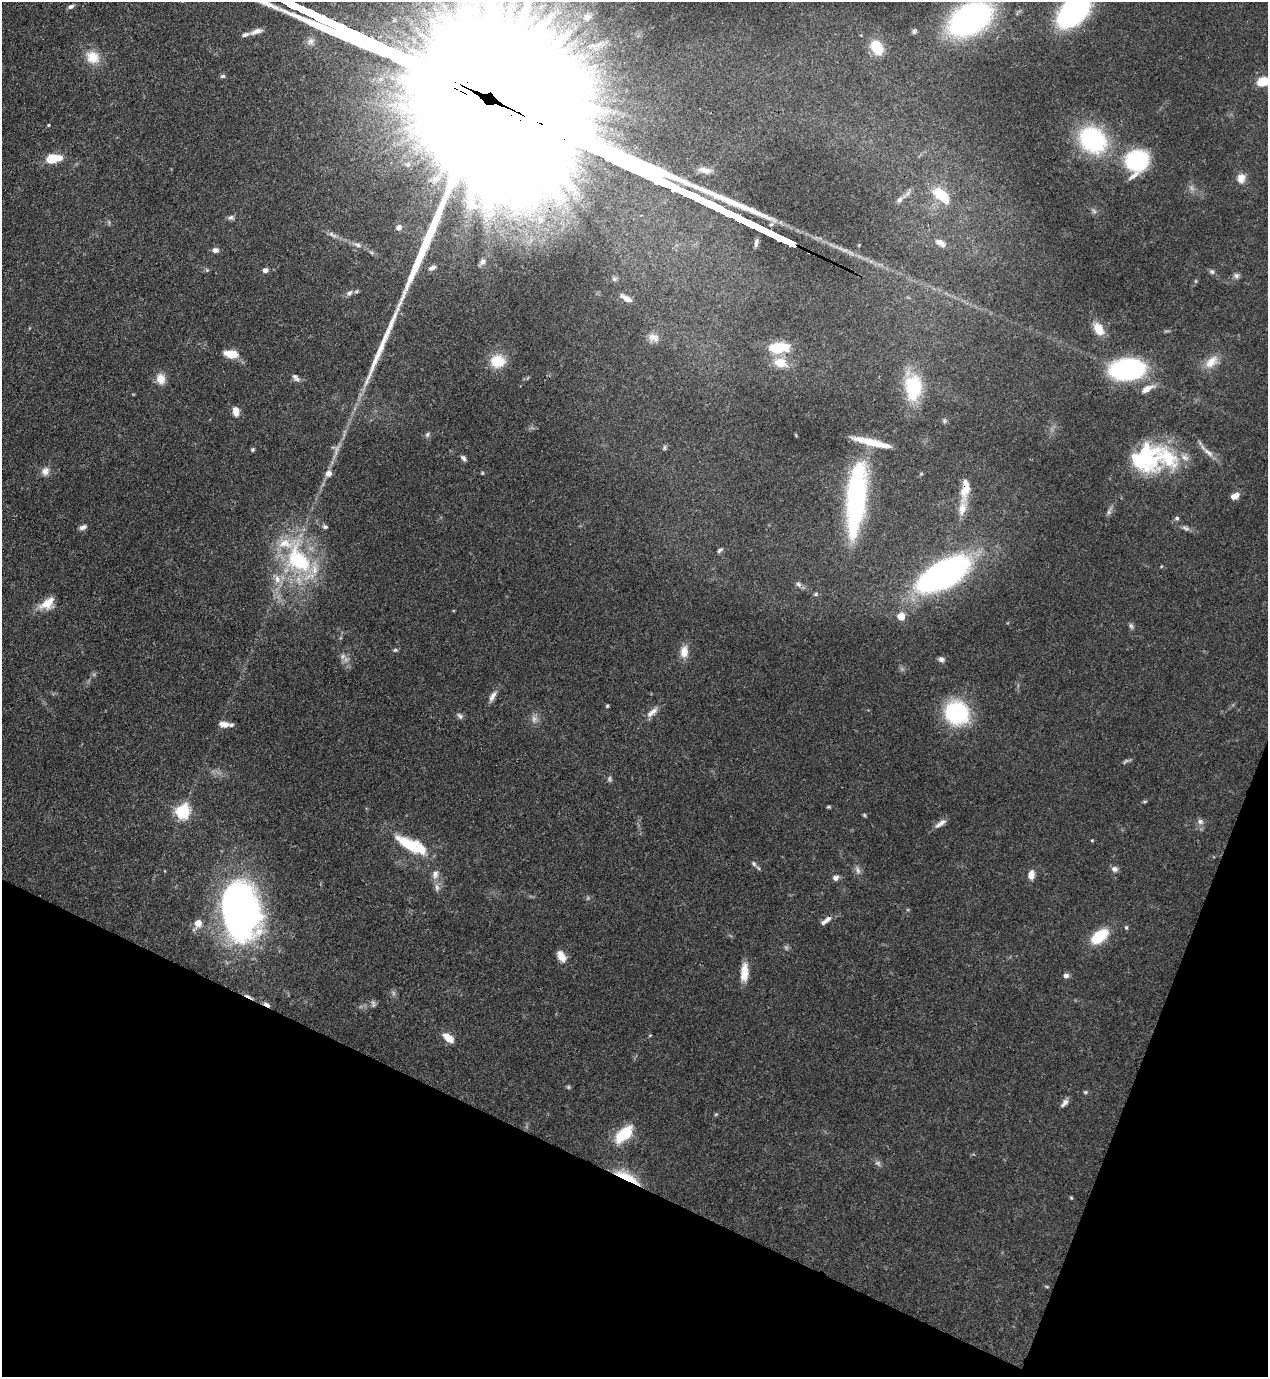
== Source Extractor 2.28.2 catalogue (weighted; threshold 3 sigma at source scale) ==
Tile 15 of 4 x 4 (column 3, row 4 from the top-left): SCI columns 2885-4150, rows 41-1415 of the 5638 x 5578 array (HDU 1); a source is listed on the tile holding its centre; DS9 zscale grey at full resolution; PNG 1270 x 1379 px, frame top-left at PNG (2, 2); no overlay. Shown black and unused: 19% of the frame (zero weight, under 3 of 4 exposures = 7% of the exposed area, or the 3 px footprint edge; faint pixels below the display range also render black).
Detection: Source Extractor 2.28.2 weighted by HDU 2 'WHT'; one run over the whole footprint, this tile lists its part. Background 0.0696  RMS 0.0036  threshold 0.0161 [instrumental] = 3 sigma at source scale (4.5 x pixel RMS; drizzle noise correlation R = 1.50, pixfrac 1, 0.05/0.05 arcsec/px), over >= 5 px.
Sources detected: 148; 10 too faint to see at this stretch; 5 inside a brighter object's white glare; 1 cosmic-ray / hot-pixel residue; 1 long thin detection or spike segment (spike, bleed or trail) — not listed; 11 inside a brighter listed object's ellipse — not listed separately; the other 120 listed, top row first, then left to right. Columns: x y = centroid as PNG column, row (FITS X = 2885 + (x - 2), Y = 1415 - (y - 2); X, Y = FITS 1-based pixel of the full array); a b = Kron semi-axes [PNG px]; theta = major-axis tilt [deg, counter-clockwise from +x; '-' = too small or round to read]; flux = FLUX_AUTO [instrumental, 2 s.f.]
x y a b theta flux
71 6 8 5 30 0.92
1073 12 28 17 44 80
587 17 11 9 24 2.2
549 18 12 5 72 1.7
970 19 31 20 30 130
256 31 18 6 18 2.3
914 31 8 6 70 0.83
597 45 12 6 19 1.9
877 47 18 13 -58 9.1
93 57 19 16 -39 6.6
223 76 7 5 3 0.68
1263 82 13 8 9 7.7
48 125 4 3 - 0.32
1093 140 28 22 -40 42
53 158 12 6 6 14
1137 161 21 19 64 32
408 165 5 3 - 0.32
1241 178 11 9 -86 2.9
435 179 11 7 16 1.4
941 194 17 8 -43 12
899 200 9 6 46 1.2
1094 211 8 4 -45 0.77
526 215 7 4 -71 1.2
231 218 8 7 - 1
540 220 13 9 -80 4.1
399 227 8 7 - 1.6
332 235 15 5 -29 1.6
940 243 14 7 -30 2.1
357 245 10 6 -18 1.4
215 250 8 6 0 1.4
483 262 8 6 39 1.4
432 268 11 6 24 1.2
207 270 5 5 - 0.45
265 270 6 5 - 1.4
1212 272 7 6 - 0.82
1236 276 8 7 - 1.1
614 279 6 5 - 0.64
349 293 10 6 41 1.4
626 298 13 5 -30 2.1
1098 329 17 10 -58 5.2
654 338 16 10 -24 2.7
779 347 19 9 3 15
231 354 11 7 -9 7.8
498 361 17 15 2 8.4
1211 362 22 12 45 4.8
780 363 16 12 -14 6.2
1127 369 25 15 5 66
295 376 9 7 -52 1.2
161 379 14 11 -77 3.5
913 387 33 21 89 19
1147 389 15 7 30 3.1
236 411 11 7 -79 2.7
944 421 6 5 - 0.62
427 434 7 5 87 0.75
664 448 7 4 84 0.57
253 450 4 4 - 0.58
1208 452 21 7 -37 2.8
464 458 8 4 -51 1.1
1148 460 40 21 -29 21
45 471 11 10 - 2.3
328 473 9 8 - 1.8
482 473 5 3 - 0.32
965 489 32 10 82 6.3
856 497 72 18 85 68
1233 497 7 6 - 1.9
1177 518 6 5 - 0.75
83 527 10 6 23 1.2
325 527 7 5 -19 0.74
1185 528 13 5 -20 1.3
720 550 8 4 39 0.66
298 560 52 34 -61 41
944 574 41 20 28 130
798 584 8 6 -34 1.1
816 594 6 4 28 0.58
47 603 20 11 34 5.5
901 617 5 5 - 7.7
1131 626 8 6 -74 0.81
395 650 6 5 - 0.57
684 652 15 10 85 3.9
342 656 8 7 - 1.4
941 659 7 6 - 1.2
492 696 17 6 62 2
607 706 4 4 - 0.45
652 712 19 7 41 2.6
957 713 23 20 -35 37
460 716 9 6 -45 1
224 724 12 7 -7 2.4
1145 801 6 4 19 0.44
828 807 7 3 0 0.45
182 811 6 6 - 70
1200 821 8 7 - 1.4
940 824 18 6 34 2
1092 840 4 4 - 0.32
408 845 36 13 -36 13
754 864 8 6 -58 0.91
1115 869 8 7 - 1.4
435 874 13 9 81 2.2
1031 875 10 7 84 2.8
836 878 7 6 - 1.4
437 887 11 6 -84 1.5
237 902 52 35 -78 150
828 919 11 6 40 1.7
198 923 8 7 - 3.6
1126 927 5 4 - 0.5
1100 936 19 10 38 13
561 956 14 8 -61 3.8
744 972 21 8 87 5.4
1066 976 7 6 - 1.2
266 1004 11 4 -31 1.2
373 1004 10 6 -86 0.91
650 1035 5 3 - 0.28
448 1038 11 6 -40 6
568 1087 5 5 - 0.5
1085 1092 6 5 - 0.51
1064 1103 11 6 49 1.5
716 1114 6 3 18 0.38
624 1134 23 11 43 13
627 1177 34 8 -27 9.4
1071 1198 5 4 - 0.36
1047 1287 5 3 - 0.37
Overlapping masked pixels (flux is a lower limit): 4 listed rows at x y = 965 489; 856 497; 266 1004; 627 1177
Isophote crosses this tile's border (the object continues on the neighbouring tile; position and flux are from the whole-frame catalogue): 3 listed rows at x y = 1073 12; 970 19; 1263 82